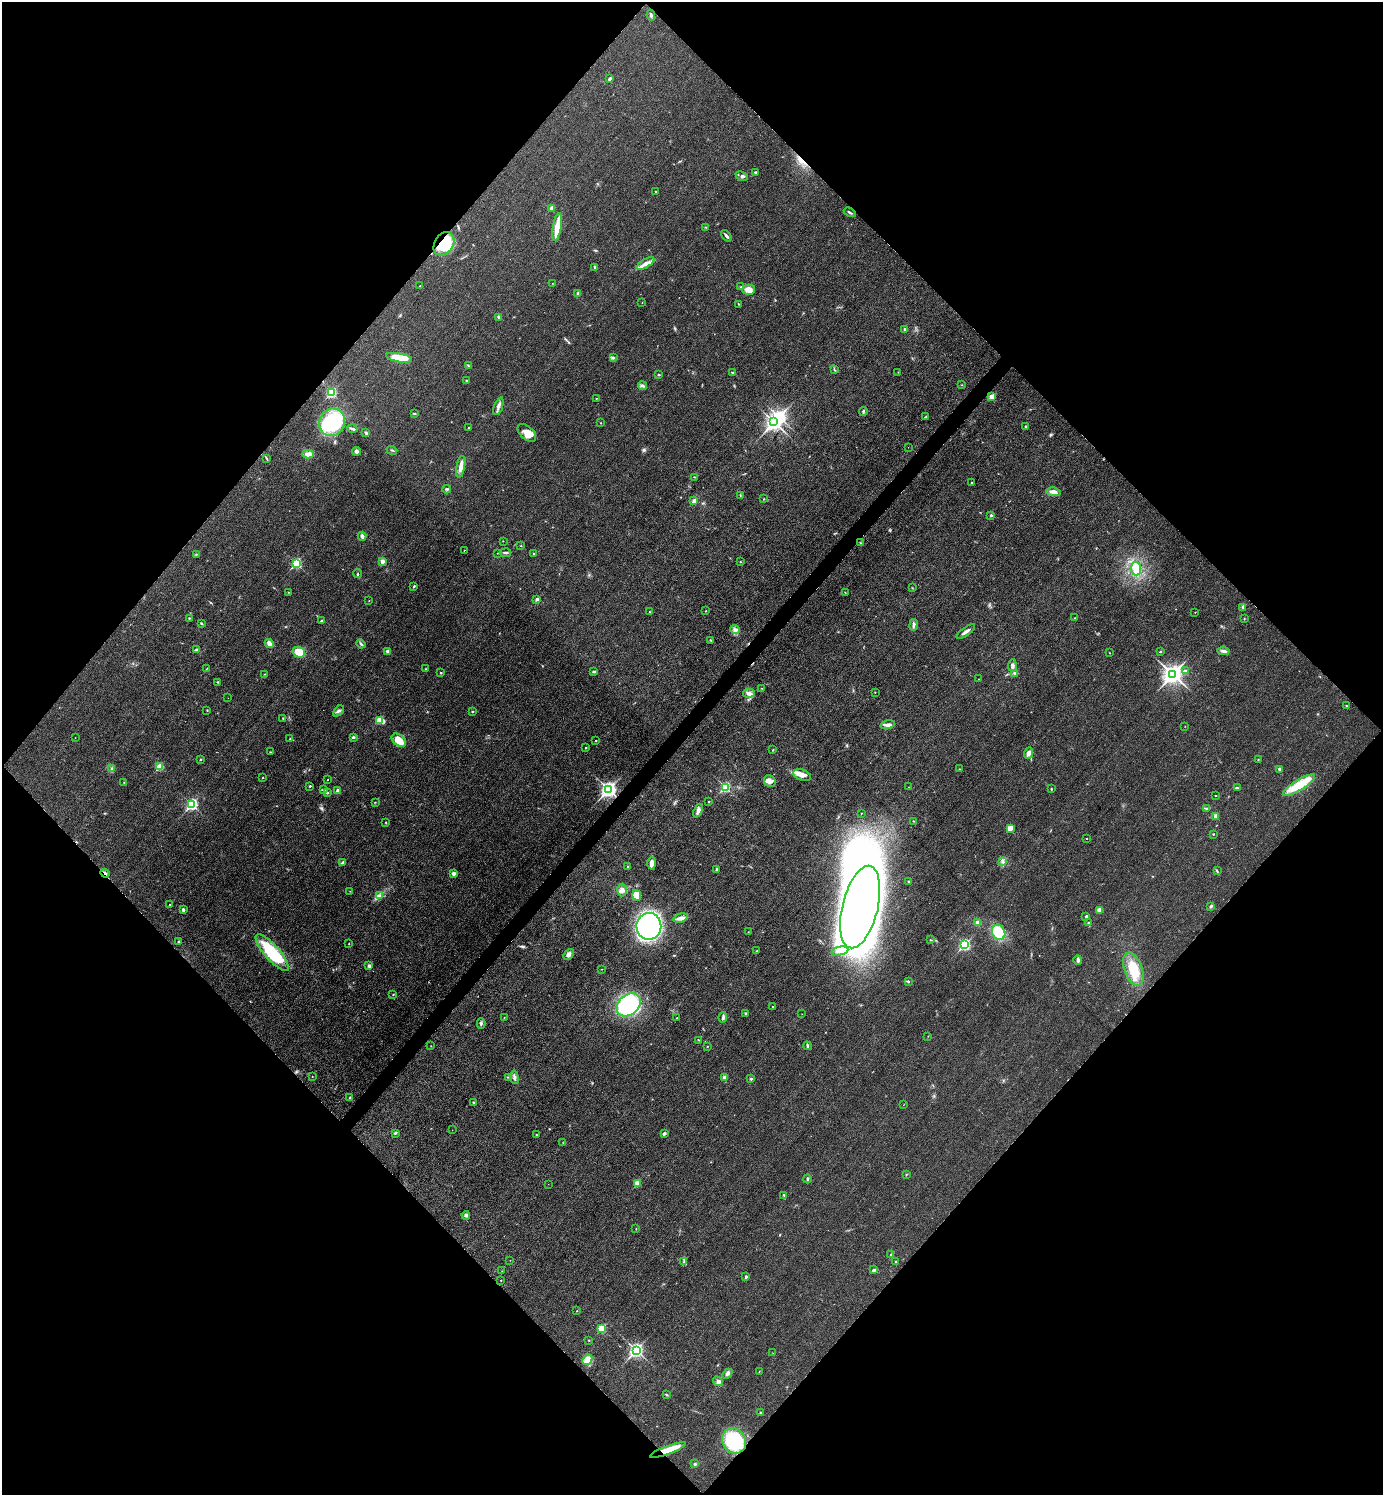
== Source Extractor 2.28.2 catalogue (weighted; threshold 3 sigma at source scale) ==
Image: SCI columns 301-5823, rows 4-5974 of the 5981 x 5980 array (HDU 1 of 3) = the unmasked area's bounding box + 8 px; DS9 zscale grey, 4 x 4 block average (1 PNG px = mean of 4 x 4 image px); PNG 1385 x 1497 px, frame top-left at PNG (2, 2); each listed source drawn as its Kron ellipse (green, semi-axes under 4 px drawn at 4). Shown black and unused: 51% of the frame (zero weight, under 3 of 4 exposures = <1% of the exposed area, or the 3 px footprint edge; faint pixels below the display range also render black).
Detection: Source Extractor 2.28.2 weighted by HDU 2 'WHT'. Background 0.0332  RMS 0.0048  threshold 0.0216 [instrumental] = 3 sigma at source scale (4.5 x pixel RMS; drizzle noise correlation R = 1.50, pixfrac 1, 0.05/0.05 arcsec/px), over >= 5 px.
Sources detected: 275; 2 inside a brighter object's white glare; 2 cosmic-ray / hot-pixel residue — neither listed nor drawn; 1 coinciding with a brighter row at this scale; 8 inside a brighter listed object's ellipse — not listed separately; the other 262 listed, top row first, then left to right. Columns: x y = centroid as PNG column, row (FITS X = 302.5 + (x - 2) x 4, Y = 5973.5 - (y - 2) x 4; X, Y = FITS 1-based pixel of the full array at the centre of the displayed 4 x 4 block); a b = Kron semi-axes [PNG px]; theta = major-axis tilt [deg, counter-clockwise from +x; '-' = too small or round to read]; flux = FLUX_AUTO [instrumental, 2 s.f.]
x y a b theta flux
651 15 5 2 - 4.5
610 79 2 2 - 7.2
755 172 3 2 - 2.5
742 176 6 3 -25 7
656 191 2 2 - 1.1
552 208 2 2 - 35
850 212 6 2 -29 4.7
557 227 14 3 80 49
705 227 2 2 - 1.6
726 236 6 2 -49 7.2
444 244 13 9 57 120
646 263 10 4 30 17
595 267 3 3 - 4.3
552 283 2 2 - 0.66
420 286 2 2 - 0.88
740 287 2 2 - 1.1
749 290 6 5 - 22
578 293 2 2 - 1.7
642 303 2 2 - 0.57
738 304 3 2 - 1.5
499 317 4 3 - 6.6
905 329 2 2 - 4
399 358 13 4 -10 56
613 358 3 2 - 2.2
468 366 3 2 - 1.2
834 370 3 2 - 1.9
733 372 3 2 - 1.9
898 372 2 2 - 1.5
658 375 3 2 - 2.7
466 380 2 2 - 1.7
962 385 2 2 - 0.92
642 386 4 2 - 5.3
331 393 2 2 - 240
992 397 2 2 - 69
596 398 2 2 - 1.6
498 406 9 3 70 9.7
863 411 4 2 - 4.2
414 413 3 2 - 2.7
926 416 3 2 - 2.2
332 422 14 12 62 190
774 422 3 3 - 1000
600 423 2 2 - 1.1
1025 426 2 2 - 2.8
469 428 3 2 - 1.3
352 429 5 2 - 4.6
366 433 3 3 - 4.1
527 433 11 6 -42 25
908 447 2 2 - 0.33
392 450 5 2 - 2.8
357 451 4 3 - 7.8
308 454 6 3 -1 19
266 458 4 2 - 2.3
461 467 11 3 80 21
694 477 3 2 - 1.3
972 483 2 2 - 1.5
447 489 4 2 - 4
1053 492 7 3 -9 14
740 495 2 2 - 1
764 499 2 2 - 1
694 501 2 2 - 27
991 516 3 3 - 2.7
362 536 4 3 - 9.1
503 541 2 2 - 1
860 543 2 2 - 1.1
521 546 2 2 - 1.2
464 550 2 2 - 1.1
497 553 2 2 - 0.86
505 553 6 2 -5 5.8
196 554 2 2 - 1.2
533 554 2 2 - 1.7
382 561 3 3 - 12
740 562 2 2 - 0.89
296 563 3 2 - 310
1136 569 6 5 - 21
358 574 4 2 - 1.5
414 586 3 2 - 3
912 588 2 2 - 0.95
288 592 2 2 - 0.82
845 592 2 2 - 1.3
537 599 2 2 - 17
369 600 2 2 - 0.73
1243 608 3 2 - 2.9
706 611 2 2 - 2.6
650 612 2 2 - 2
1195 612 2 2 - 1
189 618 2 2 - 2.4
1075 618 2 2 - 1.2
1244 619 2 2 - 1.4
321 621 3 2 - 2.7
201 623 3 2 - 2.7
914 625 6 2 82 6.4
735 630 5 3 - 7.4
966 632 11 2 35 11
711 640 2 2 - 1.9
269 643 5 3 - 14
361 644 4 2 - 3.8
197 650 4 2 - 5.9
388 651 3 3 - 4.7
1223 651 6 3 -6 6.9
299 652 6 5 - 41
1160 652 3 2 - 1.3
1109 653 2 2 - 0.97
1012 665 6 3 86 7.2
206 669 2 2 - 1.1
425 669 2 2 - 0.82
1185 671 4 2 - 3.7
594 672 3 2 - 3.8
441 673 2 2 - 4
1015 673 2 2 - 6
265 674 2 2 - 0.98
1173 674 4 3 - 1900
979 679 2 2 - 1
218 682 2 2 - 2.1
762 688 2 2 - 0.89
875 692 2 2 - 1.3
749 693 6 4 5 9.3
228 698 2 2 - 0.5
1346 706 2 2 - 1.7
207 710 2 2 - 1.5
338 711 6 2 44 6.1
472 711 2 2 - 2.2
283 718 2 2 - 1.3
380 720 3 2 - 82
888 725 7 3 14 9.4
1185 726 2 2 - 0.8
353 737 3 2 - 3.8
75 738 2 2 - 0.83
290 738 2 2 - 1.3
399 740 8 5 -39 40
596 740 2 2 - 2.6
585 748 2 2 - 3.5
773 750 3 2 - 1.5
270 752 2 2 - 1.5
1028 753 6 4 71 10
201 759 2 2 - 2.1
1258 759 2 2 - 1.2
160 767 2 2 - 93
111 769 4 2 - 3.1
959 769 2 2 - 1.3
1280 769 3 3 - 3.7
802 775 9 5 -20 17
262 778 2 2 - 0.97
327 780 2 2 - 1.1
770 781 6 5 - 13
124 782 3 2 - 1.3
1299 785 19 5 32 80
310 786 2 2 - 3.5
725 787 2 2 - 230
909 787 2 2 - 0.84
1237 788 3 2 - 3.2
324 789 4 2 - 3
609 789 3 3 - 1000
1051 789 2 2 - 1.9
337 791 3 3 - 5.6
327 793 3 2 - 2.3
1215 795 2 2 - 1.1
375 802 2 2 - 1
709 802 2 2 - 1.9
192 804 3 2 - 420
1206 809 2 2 - 1.1
698 811 7 4 68 10
861 813 2 2 - 1.1
1216 816 2 2 - 34
914 821 2 2 - 1.2
386 822 3 2 - 2
1010 828 2 2 - 59
1213 834 2 2 - 1.4
1086 838 2 2 - 0.96
1002 862 2 2 - 2.5
342 863 3 2 - 3.5
652 863 6 3 88 15
628 867 3 2 - 2.5
716 870 4 2 - 3.4
1217 871 4 2 - 2.5
105 873 4 2 - 7.3
453 873 4 4 - 7
908 881 2 2 - 1.9
622 890 6 5 - 10
350 891 2 2 - 0.77
380 895 4 2 - 4.5
637 895 5 4 - 29
170 905 2 2 - 2.1
1211 906 3 3 - 3.4
860 907 42 18 76 4200
183 910 3 3 - 4.9
1099 910 2 2 - 41
1086 917 3 2 - 3.6
681 918 7 3 17 13
978 922 3 3 - 9
1088 923 2 2 - 2.1
649 926 13 12 - 790
748 932 2 2 - 0.92
999 932 8 6 -60 75
930 940 2 2 - 1.1
179 942 2 2 - 2.4
349 944 2 2 - 1.6
965 945 3 2 - 370
757 951 3 2 - 1.2
840 951 8 3 13 15
272 953 24 7 -49 190
569 954 6 4 48 9.8
1078 960 4 3 - 4.9
369 966 3 3 - 5
602 969 2 2 - 1.2
1133 969 17 8 -70 68
908 981 3 2 - 3.4
393 995 2 2 - 1.9
629 1005 13 10 40 320
773 1007 2 2 - 1.7
745 1013 3 2 - 1.9
802 1014 2 2 - 0.79
723 1017 5 2 - 6.5
504 1018 2 2 - 0.86
677 1018 2 2 - 1.5
481 1023 5 2 - 4.3
928 1036 2 2 - 0.66
698 1040 2 2 - 1.4
431 1046 2 2 - 0.99
807 1046 4 2 - 3.2
707 1047 2 2 - 1.4
312 1076 2 2 - 0.97
509 1077 3 2 - 2.4
724 1077 3 3 - 4.6
514 1078 6 3 -84 6.6
751 1079 3 2 - 3
350 1098 3 2 - 2.8
473 1103 3 2 - 5.1
903 1105 2 2 - 0.55
452 1130 2 2 - 0.76
395 1133 4 2 - 2.7
664 1133 2 2 - 17
537 1135 2 2 - 1.8
563 1143 2 2 - 0.57
906 1175 2 2 - 1.3
807 1179 4 2 - 2.9
637 1183 2 2 - 66
548 1184 2 2 - 0.41
784 1195 4 2 - 2.9
466 1215 4 3 - 5
636 1229 2 2 - 1.3
890 1255 2 2 - 1.3
510 1260 2 2 - 0.72
684 1262 4 3 - 5.7
896 1262 2 2 - 1.4
874 1270 3 2 - 5.8
502 1271 2 2 - 0.91
746 1277 2 2 - 7.9
501 1280 2 2 - 0.92
577 1311 2 2 - 2
602 1328 2 2 - 140
589 1340 2 2 - 1.6
636 1350 3 3 - 660
773 1353 2 2 - 0.7
587 1360 6 4 49 30
759 1371 2 2 - 1.3
727 1374 6 3 45 7
718 1381 5 4 - 7.7
667 1395 2 2 - 2
761 1413 3 2 - 4.1
734 1441 13 11 -59 190
668 1450 19 4 21 58
695 1464 2 2 - 5
Overlapping masked pixels (flux is a lower limit): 3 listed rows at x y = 444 244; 105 873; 668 1450
Diffuse or blended objects may show on this block-average render without a row.